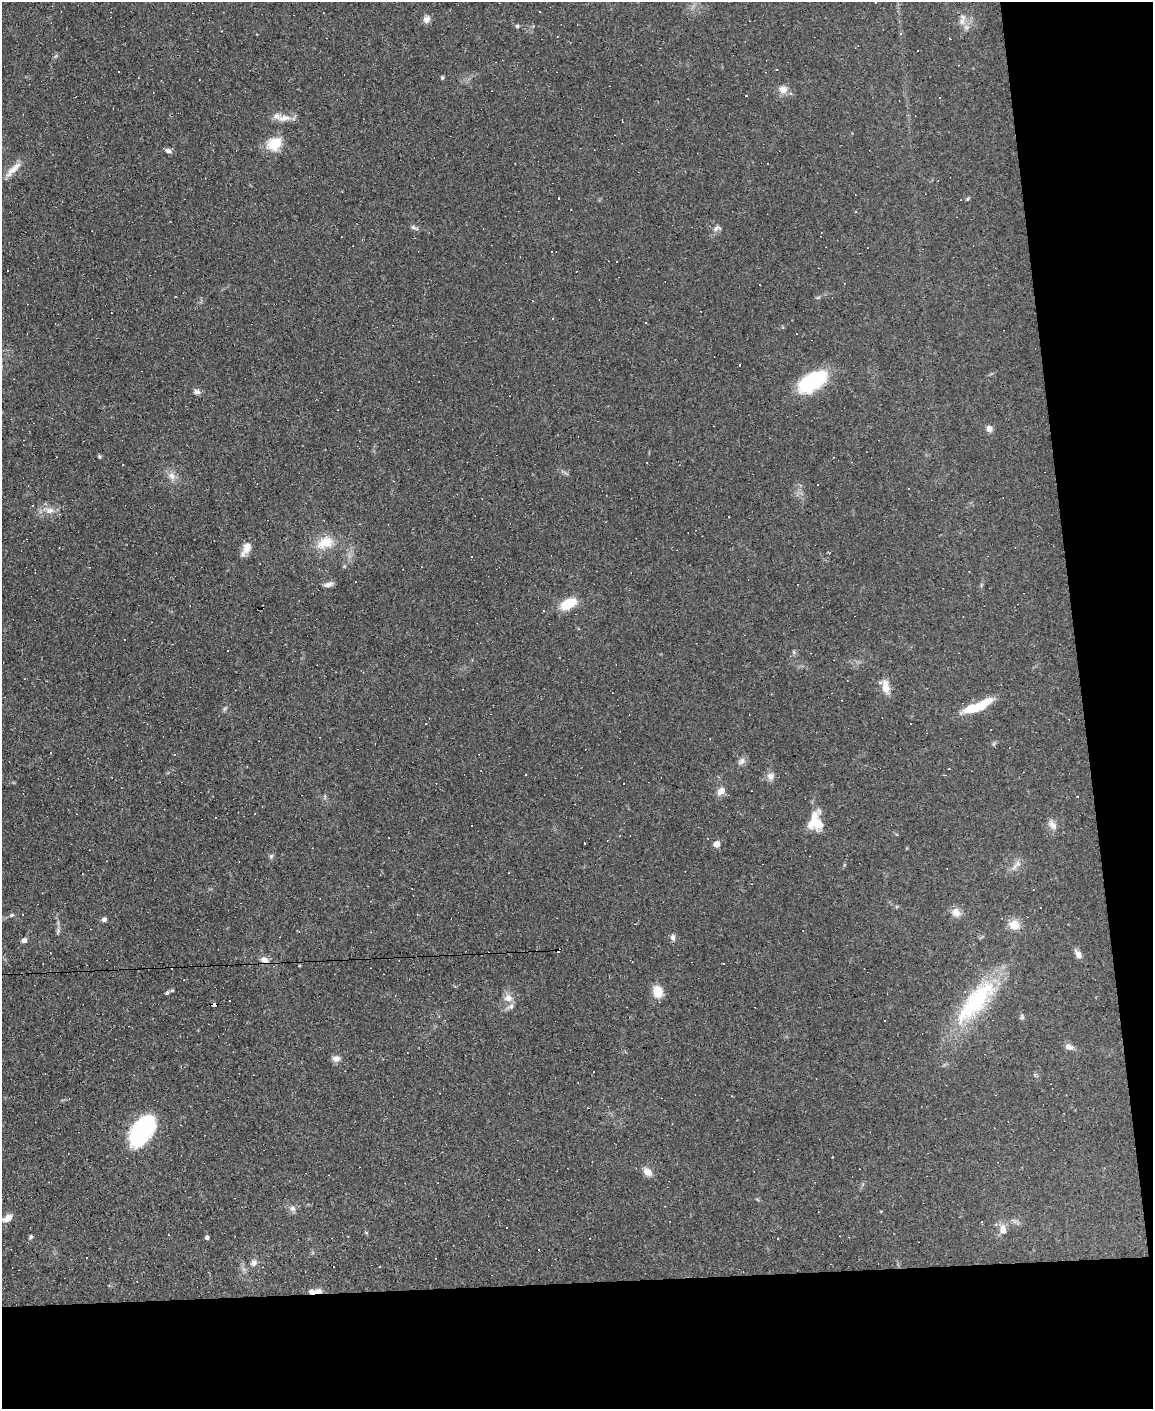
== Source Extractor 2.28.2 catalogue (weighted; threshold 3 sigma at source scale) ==
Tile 12 of 4 x 3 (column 4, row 3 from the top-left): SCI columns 3453-4603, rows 234-1640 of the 4603 x 4581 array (HDU 1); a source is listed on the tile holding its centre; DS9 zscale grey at full resolution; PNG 1155 x 1411 px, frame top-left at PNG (2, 2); no overlay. Shown black and unused: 15% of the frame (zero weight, under 3 of 4 exposures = <1% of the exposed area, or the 3 px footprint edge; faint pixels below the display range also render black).
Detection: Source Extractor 2.28.2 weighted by HDU 2 'WHT'; one run over the whole footprint, this tile lists its part. Background 0.0782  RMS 0.0055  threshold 0.0248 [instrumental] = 3 sigma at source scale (4.5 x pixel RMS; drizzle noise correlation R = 1.50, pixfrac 1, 0.05/0.05 arcsec/px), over >= 5 px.
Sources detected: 137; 52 cosmic-ray / hot-pixel residue — not listed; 4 inside a brighter listed object's ellipse — not listed separately; the other 81 listed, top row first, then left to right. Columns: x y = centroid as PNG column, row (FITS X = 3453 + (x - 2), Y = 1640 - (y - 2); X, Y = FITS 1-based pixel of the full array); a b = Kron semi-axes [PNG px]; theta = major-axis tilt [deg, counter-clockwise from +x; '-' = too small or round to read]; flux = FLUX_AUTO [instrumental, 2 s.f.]
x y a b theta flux
539 12 3 2 - 0.57
427 19 10 8 61 2.7
962 21 10 7 73 2.8
517 26 5 4 - 0.89
900 34 3 3 - 1.6
918 50 2 2 - 0.35
442 78 5 4 - 0.81
783 89 10 9 - 4.2
284 118 20 9 6 5.4
274 144 16 13 30 14
168 151 7 5 -24 1.9
13 169 27 7 44 5.7
558 198 3 2 - 0.35
967 199 5 4 - 0.66
414 228 13 4 -20 1.4
717 228 12 7 17 2
617 261 3 3 - 1.7
645 323 3 2 - 0.65
812 382 30 15 32 41
197 392 9 7 -15 1.8
989 429 8 7 - 2.5
99 456 6 3 -71 0.63
123 465 2 2 - 0.34
172 476 12 9 -56 3.7
49 510 13 9 5 4.4
325 542 22 14 24 12
247 547 16 9 67 5.2
828 552 4 2 - 0.41
356 581 3 3 - 5.1
328 584 12 6 14 2.4
568 604 18 10 26 13
544 611 3 3 - 1.5
227 650 3 2 - 0.54
886 687 15 8 -80 6.2
977 706 35 9 23 18
426 724 3 2 - 0.62
174 754 4 2 - 0.35
742 761 10 8 57 2.3
526 774 2 2 - 0.55
770 776 9 8 - 2.9
721 791 12 9 40 3.6
1077 796 3 2 - 0.67
815 822 22 16 -80 12
1052 825 16 8 -57 3.1
584 843 3 3 - 1.1
717 844 5 4 - 7.4
271 856 7 5 46 1
1018 863 9 7 -90 2.3
509 873 2 2 - 0.42
956 912 12 10 -52 4.2
11 915 6 5 - 0.79
104 919 6 5 - 1.6
635 924 3 3 - 0.53
1014 925 12 11 - 6.9
673 937 9 6 -74 1.8
24 940 7 6 - 1.8
1078 955 11 6 -59 3.2
265 960 11 7 -12 2.8
172 990 5 4 - 0.67
658 991 10 8 -73 11
167 993 5 5 - 0.85
508 998 11 9 -27 4.2
229 1001 2 2 - 0.4
975 1002 63 21 51 56
214 1005 6 3 -3 13
1022 1017 9 3 77 0.92
1069 1047 12 8 -24 2.7
336 1059 9 7 2 2.9
594 1071 2 2 - 0.36
142 1131 31 17 57 62
647 1172 11 8 -43 4.2
292 1209 8 7 - 2.1
7 1218 13 7 31 4
982 1222 3 2 - 0.48
1003 1230 14 9 90 3.9
31 1237 5 5 - 0.95
207 1238 4 4 - 1.7
777 1239 3 2 - 0.64
253 1263 9 6 60 2.2
333 1267 3 2 - 0.69
318 1291 9 6 5 3.3
Overlapping masked pixels (flux is a lower limit): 3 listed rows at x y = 975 1002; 214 1005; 318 1291
Isophote crosses this tile's border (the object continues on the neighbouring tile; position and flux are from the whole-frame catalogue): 1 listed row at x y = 11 915